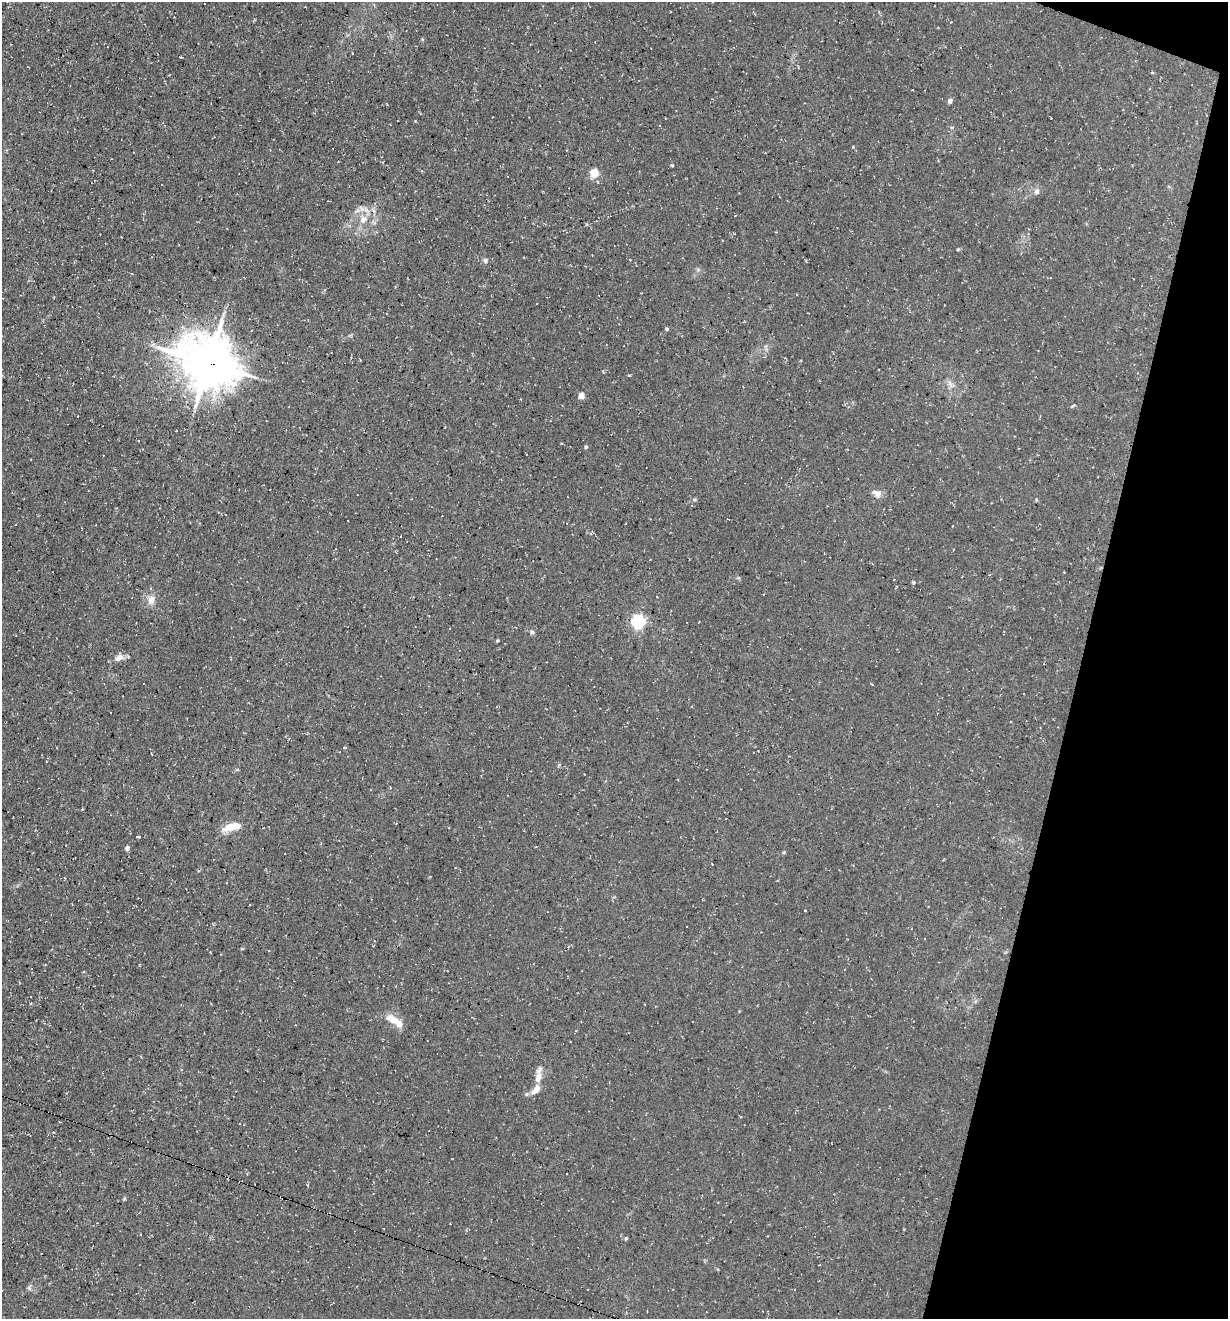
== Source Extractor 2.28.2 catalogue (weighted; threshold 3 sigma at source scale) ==
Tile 8 of 4 x 4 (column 4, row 2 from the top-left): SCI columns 3812-5037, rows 2638-3954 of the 5290 x 5272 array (HDU 1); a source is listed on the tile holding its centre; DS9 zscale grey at full resolution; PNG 1230 x 1321 px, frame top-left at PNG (2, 2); no overlay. Shown black and unused: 13% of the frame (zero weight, under 3 of 4 exposures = <1% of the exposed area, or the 3 px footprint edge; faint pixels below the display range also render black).
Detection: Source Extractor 2.28.2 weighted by HDU 2 'WHT'; one run over the whole footprint, this tile lists its part. Background 0.0861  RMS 0.0059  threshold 0.0264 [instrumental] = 3 sigma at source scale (4.5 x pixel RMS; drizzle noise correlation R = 1.50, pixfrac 1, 0.05/0.05 arcsec/px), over >= 5 px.
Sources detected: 47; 8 cosmic-ray / hot-pixel residue — not listed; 3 inside a brighter listed object's ellipse — not listed separately; the other 36 listed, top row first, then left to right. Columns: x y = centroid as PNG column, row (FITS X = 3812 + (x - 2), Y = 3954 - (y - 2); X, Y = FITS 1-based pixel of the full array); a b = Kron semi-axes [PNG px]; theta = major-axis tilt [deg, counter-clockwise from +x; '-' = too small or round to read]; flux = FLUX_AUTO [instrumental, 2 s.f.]
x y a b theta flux
950 101 5 4 - 2.3
853 147 4 3 - 0.49
672 165 4 3 - 0.6
594 173 5 5 - 22
1037 191 8 7 - 2.1
363 219 11 9 64 5
958 249 4 3 - 0.5
485 260 7 5 -74 1.2
537 303 2 2 - 0.33
667 329 4 3 - 0.92
208 363 18 15 -29 2400
628 375 4 3 - 0.7
950 384 14 4 -54 2.2
581 395 4 4 - 8
1073 406 7 3 31 0.65
586 447 5 4 - 0.8
877 493 13 8 -32 3.5
590 533 4 4 - 0.73
913 582 5 4 - 0.64
151 600 11 9 72 4.1
639 621 6 5 - 110
532 632 6 5 - 0.98
498 640 5 3 - 0.56
119 657 13 7 30 3.3
872 684 4 2 - 0.36
41 755 2 2 - 0.33
229 827 18 9 21 7.5
139 837 4 3 - 2.1
127 848 5 5 - 1.5
805 910 3 2 - 0.53
392 1019 14 9 -38 6.4
538 1078 15 8 79 5.5
124 1199 6 3 19 0.64
626 1238 4 4 - 0.77
29 1288 6 5 - 1.1
795 1289 3 3 - 1.6
Overlapping masked pixels (flux is a lower limit): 1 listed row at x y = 208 363